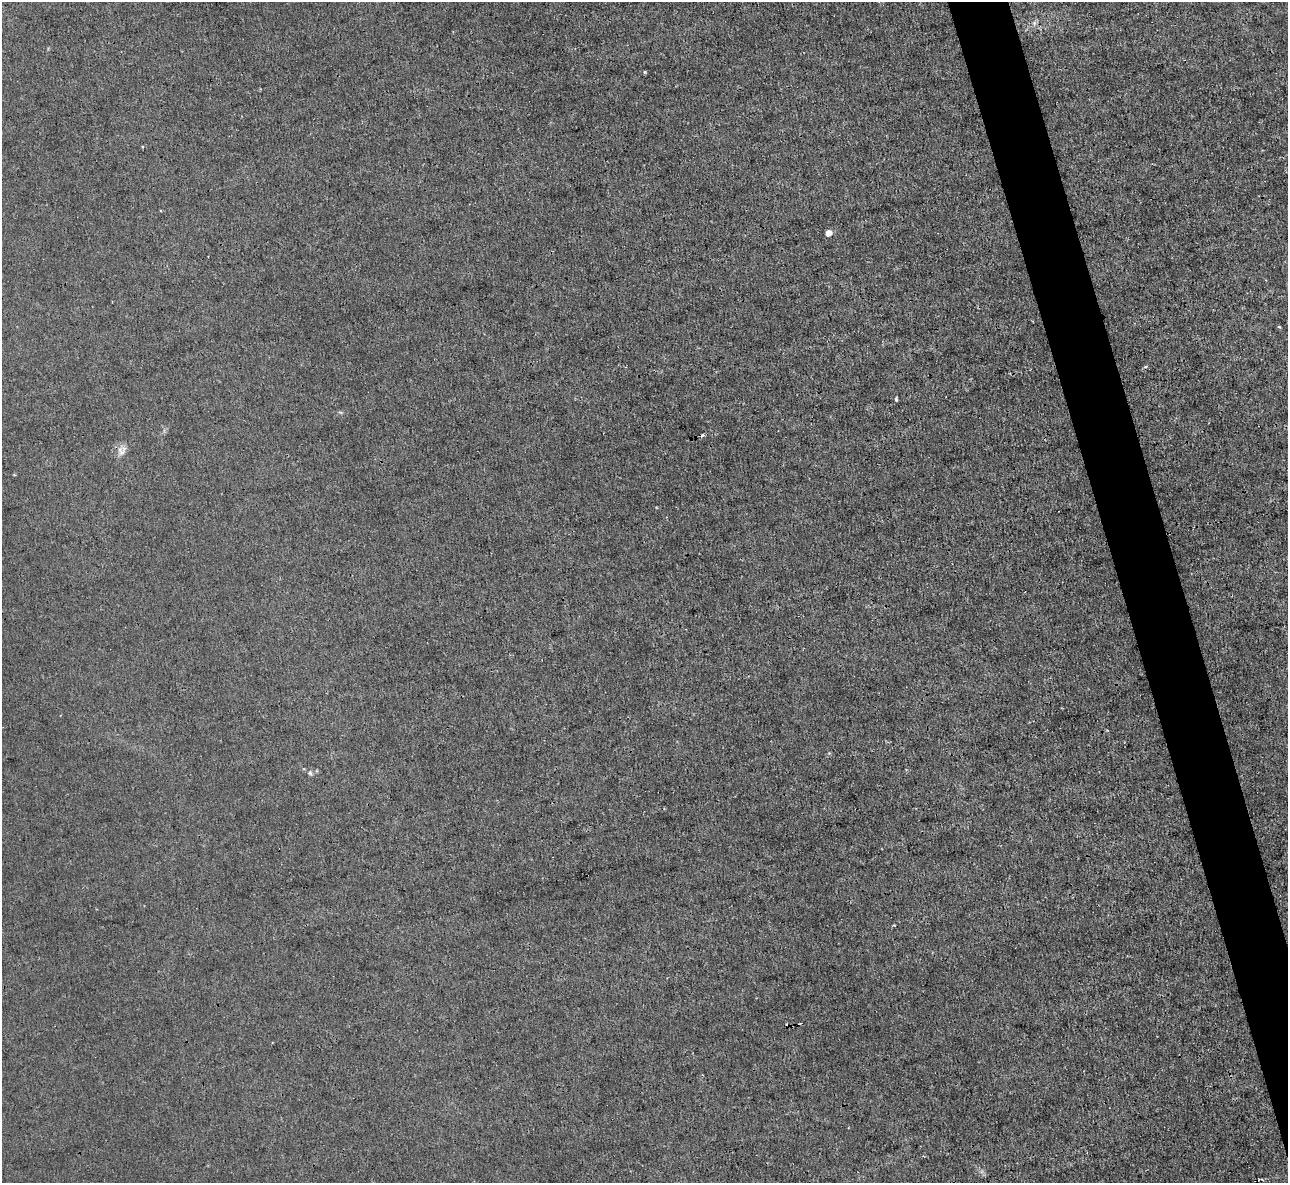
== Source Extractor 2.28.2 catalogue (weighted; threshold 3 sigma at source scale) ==
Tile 6 of 4 x 4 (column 2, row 2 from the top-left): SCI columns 1288-2573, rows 2507-3687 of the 5146 x 5131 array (HDU 1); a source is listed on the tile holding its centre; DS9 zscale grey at full resolution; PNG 1290 x 1185 px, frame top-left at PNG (2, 2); no overlay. Shown black and unused: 4% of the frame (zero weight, under 3 of 4 exposures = <1% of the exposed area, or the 3 px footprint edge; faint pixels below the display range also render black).
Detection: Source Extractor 2.28.2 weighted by HDU 2 'WHT'; one run over the whole footprint, this tile lists its part. Background 0.00342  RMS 0.0017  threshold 0.00747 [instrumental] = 3 sigma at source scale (4.5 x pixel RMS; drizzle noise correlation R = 1.50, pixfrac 1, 0.05/0.05 arcsec/px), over >= 5 px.
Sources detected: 10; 3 cosmic-ray / hot-pixel residue — not listed; the other 7 listed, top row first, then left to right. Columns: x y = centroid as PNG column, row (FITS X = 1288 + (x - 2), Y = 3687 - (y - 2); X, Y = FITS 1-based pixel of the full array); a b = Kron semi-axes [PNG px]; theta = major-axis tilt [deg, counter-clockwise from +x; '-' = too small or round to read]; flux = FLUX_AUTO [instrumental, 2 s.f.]
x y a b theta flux
1034 23 6 5 - 0.41
645 72 4 4 - 0.19
828 233 5 4 - 1.9
1279 327 4 3 - 0.21
896 399 5 3 - 0.27
122 452 12 7 34 0.88
310 773 7 5 -85 0.35